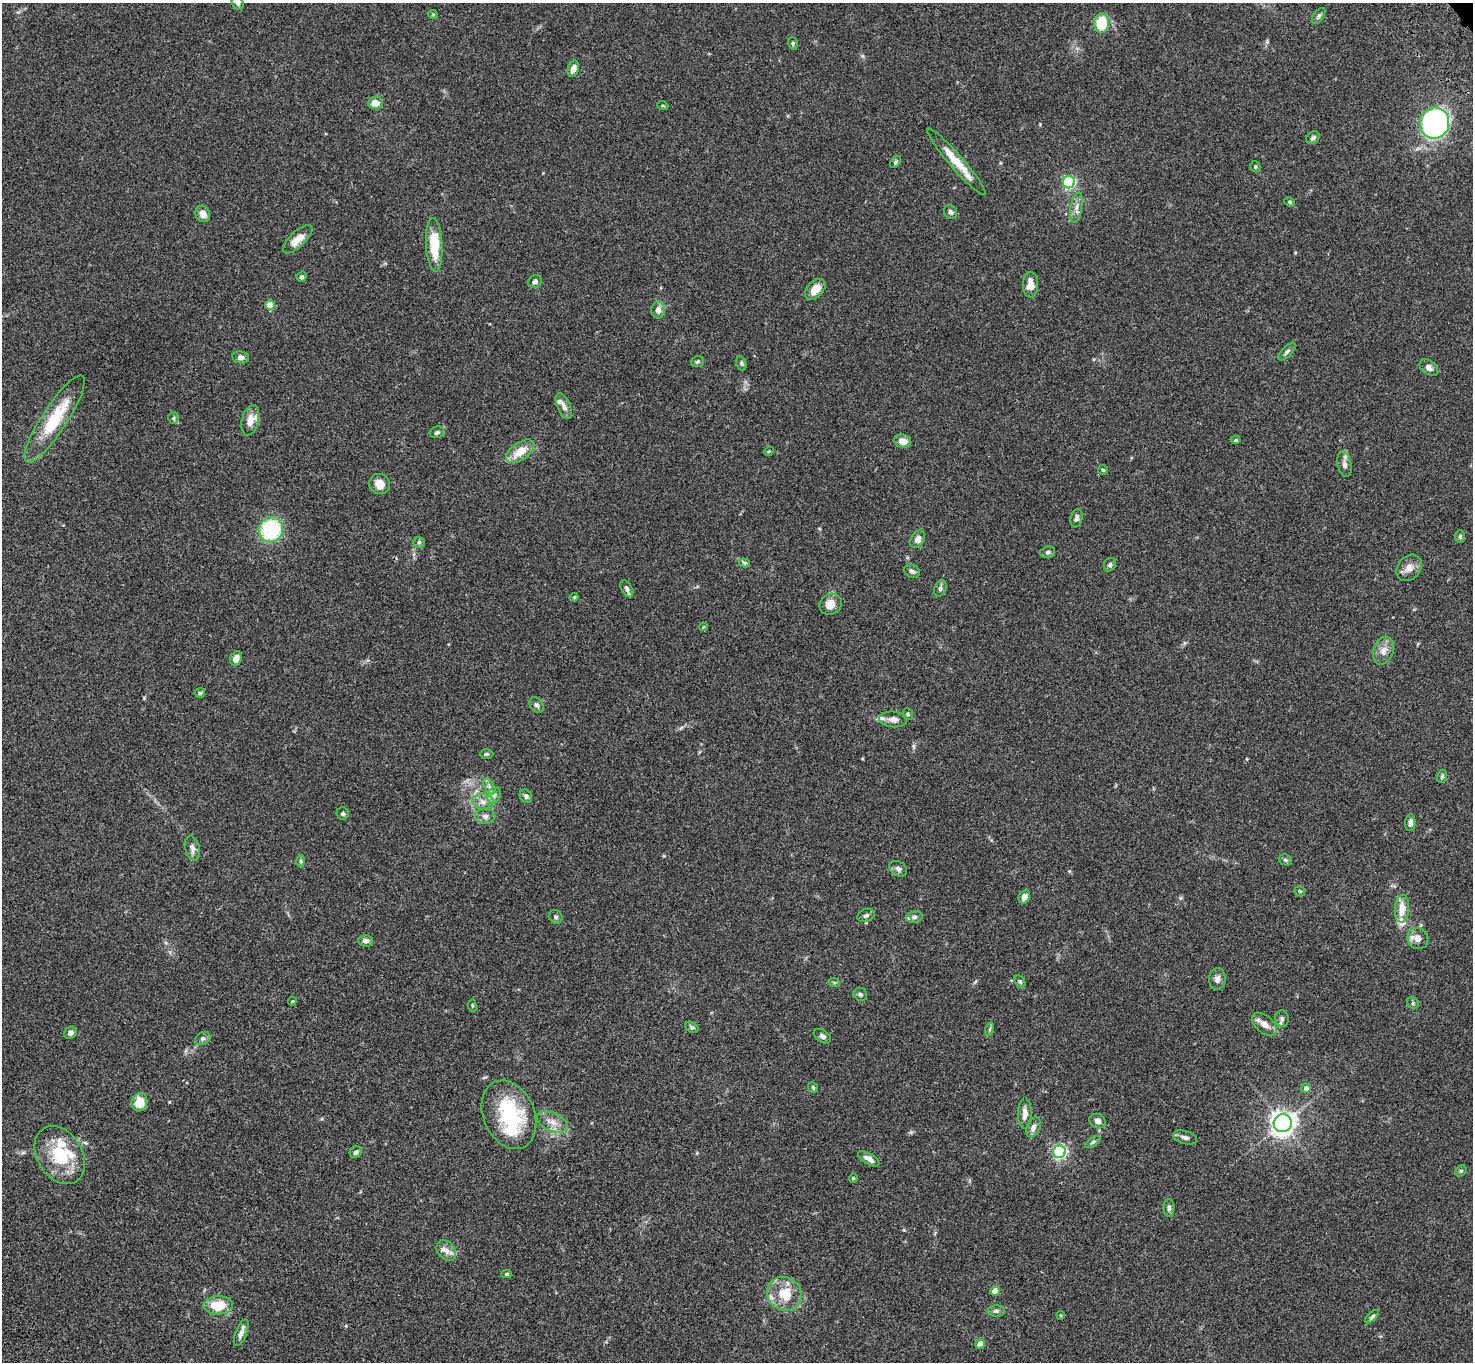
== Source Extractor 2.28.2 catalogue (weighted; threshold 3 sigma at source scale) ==
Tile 7 of 4 x 4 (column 3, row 2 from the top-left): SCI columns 3049-4519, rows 3103-4462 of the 6093 x 6062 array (HDU 1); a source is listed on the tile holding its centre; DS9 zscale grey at full resolution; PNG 1475 x 1364 px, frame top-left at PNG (2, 3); each listed source drawn as its Kron ellipse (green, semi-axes under 4 px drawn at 4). Shown black and unused: <1% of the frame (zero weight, under 3 of 4 exposures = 6% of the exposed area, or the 3 px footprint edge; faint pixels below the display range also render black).
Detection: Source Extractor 2.28.2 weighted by HDU 2 'WHT'; one run over the whole footprint, this tile lists its part. Background 0.0598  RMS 0.0052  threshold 0.0233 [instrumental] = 3 sigma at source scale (4.5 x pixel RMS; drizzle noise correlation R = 1.50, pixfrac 1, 0.05/0.05 arcsec/px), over >= 5 px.
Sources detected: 135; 8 inside a brighter listed object's ellipse — not listed separately; the other 127 listed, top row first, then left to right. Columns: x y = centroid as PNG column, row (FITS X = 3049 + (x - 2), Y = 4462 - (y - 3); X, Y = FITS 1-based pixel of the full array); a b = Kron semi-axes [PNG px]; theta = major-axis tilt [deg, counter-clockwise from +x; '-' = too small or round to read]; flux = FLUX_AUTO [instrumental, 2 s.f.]
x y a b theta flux
238 3 7 5 -61 1.1
433 14 5 4 - 0.55
1319 16 9 5 54 1.2
1101 23 9 7 85 18
793 43 6 4 -72 0.79
573 69 8 5 72 3.5
375 103 7 6 - 4.8
663 106 5 3 - 0.47
1434 123 16 15 - 120
1313 138 7 5 39 1.3
896 162 7 4 52 0.88
957 162 43 6 -49 12
1255 167 5 5 - 0.66
1069 182 6 6 - 68
1290 202 5 4 - 0.69
1076 208 15 5 80 2.8
951 212 7 6 - 1.4
203 214 8 7 - 3.9
298 239 19 7 44 5.9
434 245 27 8 -87 17
302 277 5 5 - 1.1
535 282 7 6 - 1.7
1030 285 13 7 -88 5.6
815 289 12 8 46 6.2
270 305 5 5 - 8.8
658 310 8 7 - 2.7
1287 352 11 5 45 1.4
241 357 8 6 -10 2.1
698 362 6 5 - 0.91
741 363 7 5 -75 0.89
1429 367 10 7 -37 2.3
564 406 14 6 -66 2.7
173 418 5 5 - 0.82
55 419 51 12 57 25
250 420 15 8 76 5.4
437 432 7 5 13 1
1236 440 5 4 - 0.69
903 441 8 6 -12 4.2
520 451 16 8 36 8.7
769 451 5 4 - 0.51
1344 464 13 7 -80 2.1
1103 470 5 5 - 0.71
380 484 10 10 - 4.6
1076 518 9 6 76 1.4
271 530 13 12 - 41
1460 536 6 5 - 0.82
918 539 9 6 56 2.5
419 542 6 5 - 0.9
1048 552 7 5 15 1.1
745 563 5 4 - 0.8
1110 565 7 6 - 1
1409 568 14 11 48 4.1
912 571 8 6 -31 1.5
940 588 8 6 67 1.4
627 589 9 5 -61 1.4
574 597 4 3 - 0.5
831 604 11 10 - 5
703 627 4 3 - 0.45
1384 651 14 10 71 3.9
236 659 7 5 71 3.7
200 693 5 5 - 0.75
537 705 8 6 -55 1.4
908 714 6 5 - 0.95
893 719 14 8 -6 3.1
486 754 7 5 0 0.96
1442 776 7 5 75 0.93
489 786 9 5 -59 1.7
494 795 8 6 68 2
526 796 7 6 - 1.4
483 802 11 7 -9 3.1
343 813 6 6 - 1
485 816 10 7 -2 2.3
1410 823 8 5 88 2.2
192 848 12 7 -76 2.6
1285 860 7 5 -23 0.86
301 861 6 4 -89 0.8
898 869 9 7 -33 1.6
1300 891 6 4 -46 0.64
1024 897 7 5 63 3.9
1402 909 14 7 85 7.2
866 915 9 6 22 1.6
556 917 7 6 - 1.2
914 917 8 5 11 1.5
1418 938 11 10 - 3.9
366 941 7 6 - 2.3
1217 979 11 8 89 2.4
1020 981 7 5 -49 0.8
834 982 6 4 -19 0.65
860 994 7 6 - 1
292 1001 4 4 - 0.44
1413 1003 6 5 - 0.82
472 1006 6 3 -81 0.54
1282 1019 8 7 - 1.6
1264 1024 14 8 -41 4
692 1027 7 5 -29 1
990 1029 6 4 72 0.79
70 1033 7 5 42 1.8
822 1036 9 6 -33 1.5
203 1039 8 6 34 1.3
813 1087 5 4 - 0.68
1306 1088 5 4 - 1.9
139 1102 9 7 70 7.9
1025 1113 15 6 89 3.5
509 1115 36 25 -67 38
1098 1121 8 7 - 2.1
552 1122 16 9 -24 4.7
1283 1123 9 8 - 330
1033 1127 10 6 67 2.6
1185 1137 12 6 -15 1.9
1093 1142 8 4 36 0.96
356 1152 6 5 - 1.5
1059 1152 6 6 - 92
60 1155 31 22 -58 23
869 1159 12 5 -31 2.8
1461 1171 6 5 - 0.76
853 1178 4 4 - 0.48
1169 1208 9 5 -90 1.4
446 1250 11 8 -52 3.3
507 1274 5 4 - 0.76
995 1291 5 4 - 6.8
785 1294 18 16 -38 13
218 1305 14 9 2 12
996 1311 8 5 -1 1.4
1061 1315 4 4 - 0.54
1372 1317 8 4 43 0.98
241 1333 14 5 69 2.7
980 1344 5 4 - 5.2
Isophote crosses this tile's border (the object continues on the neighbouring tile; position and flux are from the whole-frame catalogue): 1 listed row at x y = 238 3